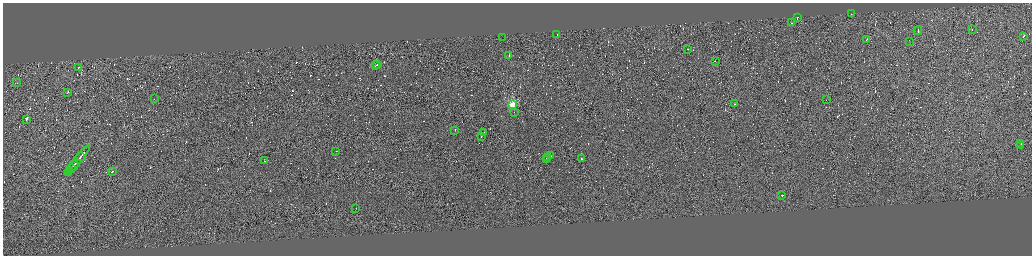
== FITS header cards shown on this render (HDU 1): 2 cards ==
NAXIS1  =                 4117
NAXIS2  =                 1014

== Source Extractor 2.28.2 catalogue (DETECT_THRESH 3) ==
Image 4117 x 1014 px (HDU 1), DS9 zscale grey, zoomed out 1/4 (1 PNG px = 4 x 4 image px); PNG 1034 x 258 px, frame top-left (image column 2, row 1011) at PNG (3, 3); each listed source drawn as its Kron ellipse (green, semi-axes under 4 px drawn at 4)
Background 1.02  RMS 3.9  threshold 11.8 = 3 sigma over >= 5 px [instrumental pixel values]
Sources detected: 785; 741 cannot appear on this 1/4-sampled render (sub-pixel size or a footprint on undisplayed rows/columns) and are neither listed nor drawn; the other 44 listed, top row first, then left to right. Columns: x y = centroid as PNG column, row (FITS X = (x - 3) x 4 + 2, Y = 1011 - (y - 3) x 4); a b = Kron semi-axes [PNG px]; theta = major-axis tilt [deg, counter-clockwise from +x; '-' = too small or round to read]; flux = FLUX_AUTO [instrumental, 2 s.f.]
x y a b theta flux
852 14 2 1 - 2.0e+04
798 18 2 1 - 2.5e+04
792 23 2 1 - 9.0e+03
972 29 2 1 - 6.6e+03
918 30 4 1 - 4.2e+04
557 35 2 1 - 1.2e+04
1024 36 2 1 - 1.4e+05
503 37 2 1 - 1.7e+06
867 39 2 1 - 2.2e+04
910 42 2 1 - 1.9e+04
688 49 2 1 - 1.1e+04
509 55 2 1 - 1.3e+04
715 61 2 1 - 1.7e+04
377 64 2 1 - 1.6e+04
376 65 3 1 - 3.7e+04
79 68 2 1 - 2.2e+04
17 82 2 1 - 1.5e+04
68 92 2 1 - 2.0e+04
154 98 2 1 - 9.7e+03
826 100 2 1 - 9.7e+03
735 103 2 1 - 3.5e+04
513 104 2 2 - 1.3e+05
514 112 2 1 - 8.9e+03
27 119 3 1 - 4.1e+05
455 130 2 1 - 1.2e+04
484 133 4 1 - 2.6e+04
481 136 3 1 - 1.9e+04
1021 143 3 1 - 5.2e+04
1021 146 2 1 - 3.5e+04
336 151 2 1 - 1.4e+04
551 155 2 1 - 1.5e+04
81 157 2 1 - 3.7e+04
548 157 4 1 - 3.1e+04
546 158 2 1 - 1.8e+04
582 159 2 1 - 1.2e+04
78 160 18 1 51 2.3e+05
265 161 2 1 - 1.1e+04
74 165 5 1 - 8.9e+04
71 168 2 1 - 4.5e+04
70 170 3 1 - 3.8e+04
112 171 3 1 - 4.4e+04
68 172 3 1 - 4.4e+04
782 195 2 1 - 2.7e+04
356 208 2 1 - 2.5e+03
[741 sub-pixel or undisplayed-footprint detections neither listed nor drawn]